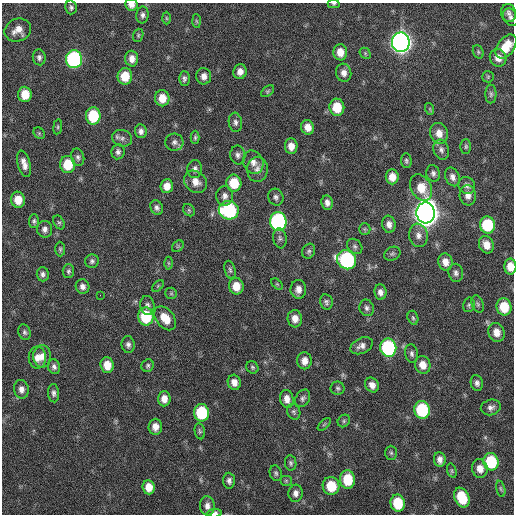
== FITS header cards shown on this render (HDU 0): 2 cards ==
NAXIS1  =                  512 / Axis length
NAXIS2  =                  512 / Axis length

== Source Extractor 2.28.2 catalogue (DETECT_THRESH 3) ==
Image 512 x 512 px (HDU 0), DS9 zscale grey, 1 PNG px = 1 image px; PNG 516 x 516 px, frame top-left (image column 1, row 512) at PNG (2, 3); each listed source drawn as its Kron ellipse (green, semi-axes under 4 px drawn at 4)
Background 33.4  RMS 4.8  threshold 14.5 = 3 sigma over >= 5 px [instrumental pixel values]
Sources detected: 161; all 161 listed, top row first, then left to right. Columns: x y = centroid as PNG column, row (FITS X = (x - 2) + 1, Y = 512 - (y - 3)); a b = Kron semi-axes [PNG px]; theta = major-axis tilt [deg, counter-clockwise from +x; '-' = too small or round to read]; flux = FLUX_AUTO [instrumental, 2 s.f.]
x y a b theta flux
334 4 6 4 2 450
131 5 6 5 - 1800
71 7 7 6 - 800
509 13 9 7 -80 1200
142 15 8 6 86 1100
511 17 9 7 -59 1100
166 18 6 4 -88 440
196 21 7 4 -87 460
18 30 13 11 22 3300
138 35 7 5 70 490
401 42 10 9 - 250000
506 47 13 8 54 7000
340 52 8 7 - 3800
478 52 7 5 -70 490
365 53 6 5 - 500
39 57 8 6 -83 1000
498 58 9 8 - 2700
74 59 9 8 - 55000
132 59 8 6 -87 2300
240 72 7 6 - 2100
344 73 9 7 -77 1900
125 76 8 7 - 6300
204 76 8 7 - 1900
488 77 6 5 - 490
184 78 7 5 -88 850
267 91 7 4 38 540
25 94 7 6 - 6100
491 94 9 5 90 830
162 98 8 7 - 4200
337 107 8 7 - 7900
430 109 6 3 -72 400
93 116 8 7 - 14000
235 122 10 6 -82 1100
58 127 7 4 82 490
308 127 7 6 - 2800
141 131 7 6 - 1200
39 133 6 5 - 480
439 133 10 9 - 3000
195 137 6 4 89 550
122 138 10 8 -15 1400
174 142 9 8 - 1300
291 146 8 6 -85 2800
466 146 7 5 90 570
441 150 10 7 -74 1300
118 152 7 6 - 1000
238 155 9 7 -85 1200
78 157 9 6 -76 1000
406 161 7 5 -84 660
253 162 12 10 -65 2200
24 164 13 6 -74 2400
68 164 8 7 - 9300
195 169 9 7 85 1300
257 169 12 10 88 2200
433 173 8 7 - 1000
392 177 7 6 - 3100
452 177 10 7 -66 1500
196 182 12 10 -41 3100
234 183 8 7 - 8100
467 185 9 8 - 1300
167 186 7 6 - 3000
421 188 14 10 -61 6100
468 195 10 8 -84 2200
225 196 10 8 90 1600
276 197 8 7 - 1100
18 200 8 7 - 4900
327 203 7 5 -82 1500
157 208 8 6 -62 1000
189 210 7 5 -46 590
229 210 10 9 - 38000
426 213 10 9 - 460000
34 221 7 5 89 680
59 222 7 5 -61 580
278 222 9 8 - 70000
389 224 8 6 -81 1800
487 225 8 7 - 16000
45 229 8 7 - 1400
365 229 6 6 - 510
418 235 12 9 -80 2200
280 238 10 6 -81 1000
486 245 9 7 -68 3400
178 246 7 5 45 550
355 246 8 6 -45 960
60 249 7 5 -89 630
309 251 8 6 64 790
392 254 8 6 25 710
347 260 10 9 - 48000
92 261 7 6 - 810
445 262 8 7 - 2600
168 263 6 4 -89 450
510 266 8 6 -89 3700
230 270 9 5 -74 740
68 271 7 6 - 740
456 273 9 7 -80 1100
43 274 7 6 - 1000
277 284 7 4 -44 490
83 286 7 6 - 1400
158 286 7 4 46 430
236 286 8 7 - 4300
298 289 9 8 - 2200
380 292 7 6 - 1600
171 293 6 5 - 560
100 295 2 2 - 160
326 302 8 6 -79 920
478 304 9 5 -69 710
147 305 9 7 -83 1300
469 305 7 6 - 670
504 307 8 7 - 8300
367 308 8 7 - 1100
146 317 9 7 -84 16000
165 318 13 9 -52 5300
413 318 7 5 -73 610
295 319 9 7 -85 2600
24 332 8 6 -69 790
497 332 9 8 - 3100
128 344 8 6 -85 1100
361 346 12 7 25 1800
388 348 9 8 - 36000
412 354 9 6 -81 1100
42 356 11 9 -90 2500
37 358 11 8 89 2600
304 361 8 7 - 2400
107 365 8 6 -86 4700
423 365 9 7 -71 3400
148 366 6 6 - 680
54 367 7 6 - 1100
252 367 6 5 - 610
234 382 7 6 - 2100
477 383 8 6 -80 1200
372 385 8 6 -58 2100
338 388 7 6 - 770
21 389 9 7 -82 1900
54 393 9 5 -85 1100
303 398 9 7 60 1000
164 399 7 6 - 2500
287 399 9 6 -80 2500
491 407 10 7 14 1400
422 410 9 7 -76 22000
294 412 8 6 -64 750
201 413 8 7 - 19000
344 421 7 5 48 670
324 424 8 3 45 460
155 427 8 6 85 2400
200 431 8 5 -79 610
391 453 7 6 - 620
440 459 7 6 - 1700
491 462 9 7 -75 17000
291 463 7 5 -81 740
480 469 9 8 - 2900
452 471 7 4 -72 500
276 473 8 6 -71 720
347 479 9 7 -86 10000
229 481 8 6 -86 1100
286 481 6 5 - 450
331 486 9 8 - 8900
149 487 7 6 - 3800
501 489 8 4 -76 540
296 493 8 7 - 1500
462 498 10 7 -67 11000
398 503 8 7 - 11000
207 506 10 7 -87 1800
214 513 7 4 6 1200
At the frame edge (FLAGS 8, measured only in part): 5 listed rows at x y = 334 4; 131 5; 506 47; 510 266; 214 513